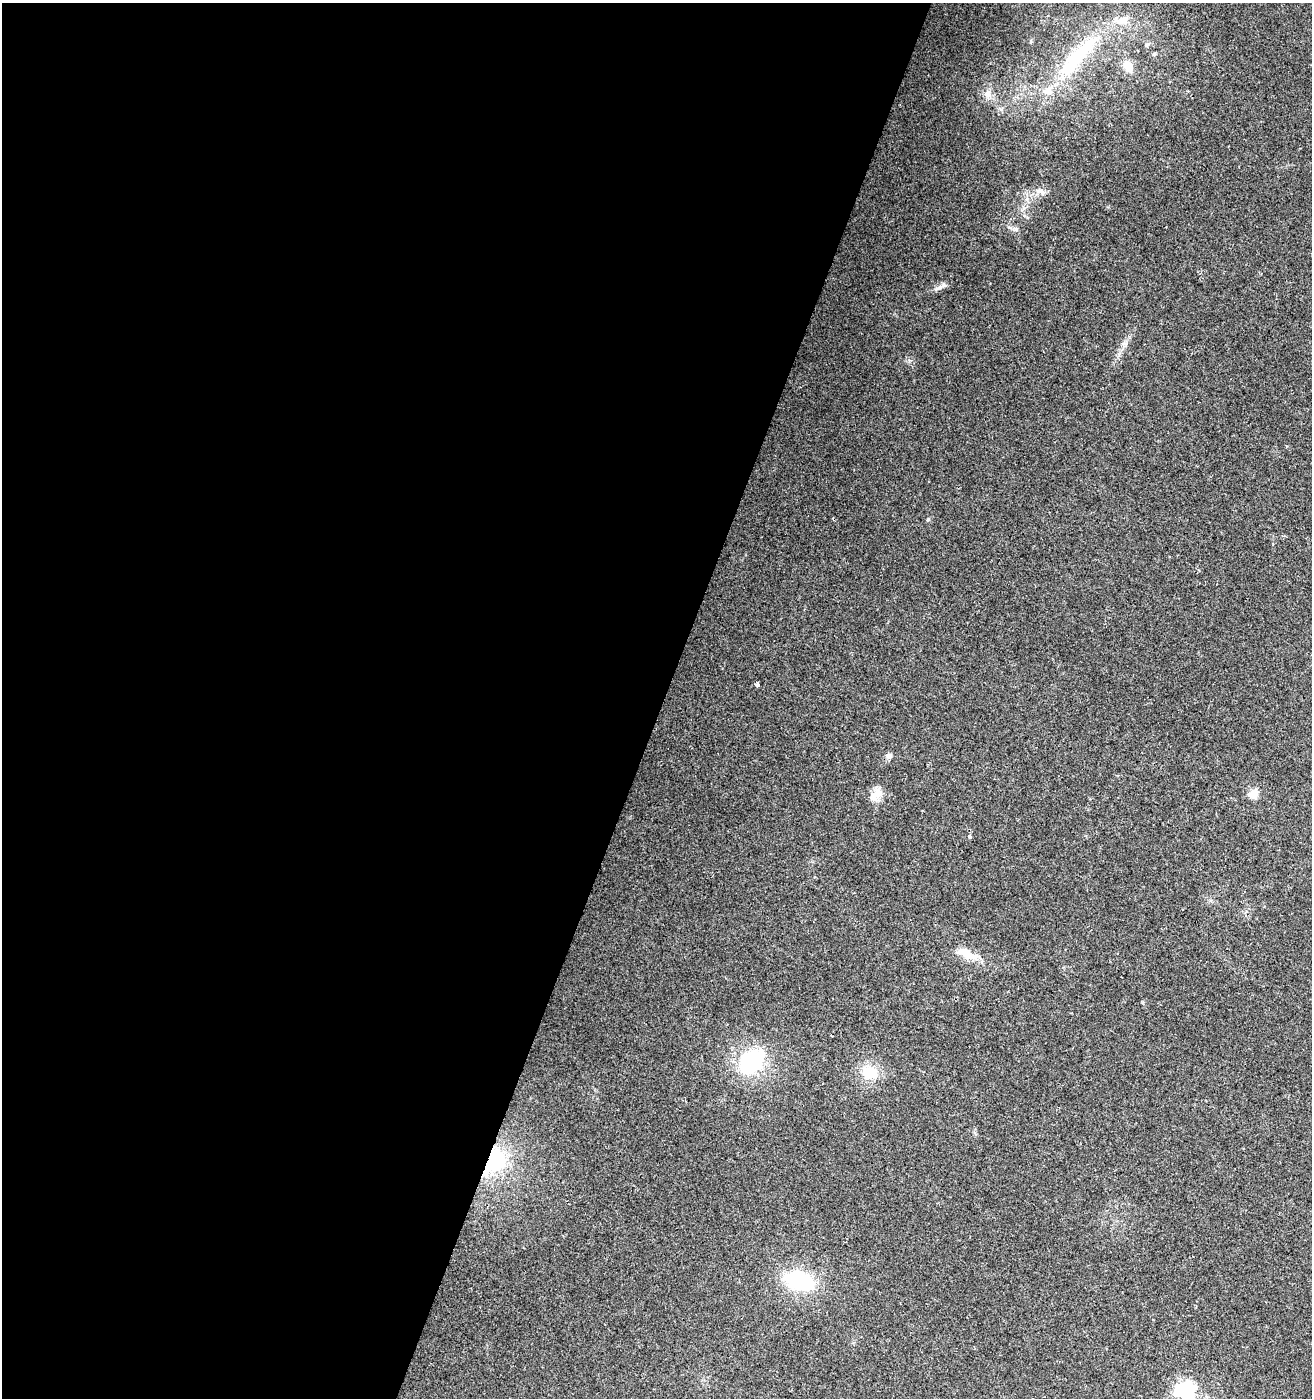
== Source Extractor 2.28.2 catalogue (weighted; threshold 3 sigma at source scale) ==
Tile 5 of 4 x 4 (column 1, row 2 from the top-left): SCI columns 274-1583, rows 2795-4190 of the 5720 x 5593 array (HDU 1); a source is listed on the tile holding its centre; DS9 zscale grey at full resolution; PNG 1314 x 1400 px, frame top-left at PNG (2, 3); no overlay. Shown black and unused: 51% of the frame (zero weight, under 2 of 3 exposures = <1% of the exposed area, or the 3 px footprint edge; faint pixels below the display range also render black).
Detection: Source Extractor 2.28.2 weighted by HDU 2 'WHT'; one run over the whole footprint, this tile lists its part. Background 0.0617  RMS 0.0093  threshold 0.0418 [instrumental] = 3 sigma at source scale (4.5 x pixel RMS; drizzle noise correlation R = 1.50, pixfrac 1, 0.0396/0.0396 arcsec/px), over >= 5 px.
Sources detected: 22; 2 inside a brighter listed object's ellipse — not listed separately; the other 20 listed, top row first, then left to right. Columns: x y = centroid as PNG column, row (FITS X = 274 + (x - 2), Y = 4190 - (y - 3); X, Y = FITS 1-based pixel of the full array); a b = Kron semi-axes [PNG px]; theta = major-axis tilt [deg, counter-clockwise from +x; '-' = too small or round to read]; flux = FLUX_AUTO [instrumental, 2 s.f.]
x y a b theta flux
1147 44 6 4 18 1.3
1154 54 5 5 - 1.2
1077 57 88 19 49 85
1128 66 16 11 -57 11
988 94 12 10 -47 6.5
1042 192 15 7 -29 4.5
1016 229 7 6 - 2.2
939 287 14 4 27 3.7
928 519 5 5 - 1.1
757 685 4 3 - 7.4
889 755 8 6 -6 3.5
876 794 21 11 36 10
1254 794 5 5 - 44
970 837 4 3 - 1.5
967 954 23 10 -26 17
752 1061 27 21 42 78
870 1072 19 16 -23 23
494 1161 37 24 52 64
799 1281 28 17 -17 81
1185 1390 7 7 - 340
Overlapping masked pixels (flux is a lower limit): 1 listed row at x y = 494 1161
Isophote crosses this tile's border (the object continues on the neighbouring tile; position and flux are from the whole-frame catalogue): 1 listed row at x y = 1185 1390
Unlisted compact peaks at least as high as the median listed source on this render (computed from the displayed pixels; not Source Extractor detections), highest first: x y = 1125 343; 1027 217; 909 361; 1119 354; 1024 208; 1287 446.